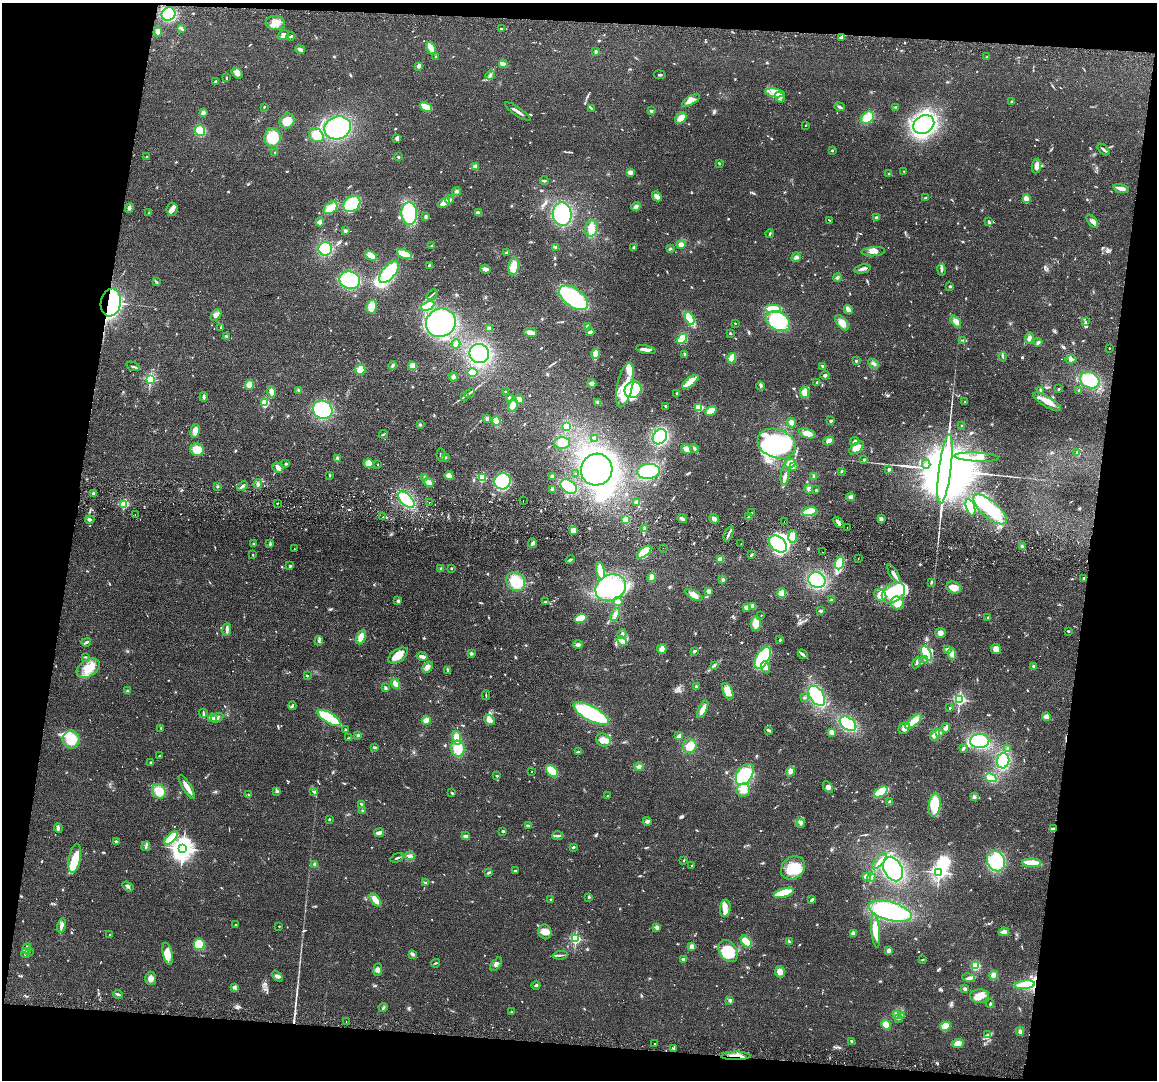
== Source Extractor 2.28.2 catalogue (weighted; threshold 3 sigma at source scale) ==
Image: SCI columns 9-4626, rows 166-4474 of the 4634 x 4751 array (HDU 1 of 3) = the unmasked area's bounding box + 8 px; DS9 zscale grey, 4 x 4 block average (1 PNG px = mean of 4 x 4 image px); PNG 1159 x 1082 px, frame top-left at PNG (2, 3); each listed source drawn as its Kron ellipse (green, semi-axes under 4 px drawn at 4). Shown black and unused: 17% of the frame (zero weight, under 2 of 3 exposures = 3% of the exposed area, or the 3 px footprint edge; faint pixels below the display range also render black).
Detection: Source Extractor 2.28.2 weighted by HDU 2 'WHT'. Background 0.122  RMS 0.0096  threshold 0.0434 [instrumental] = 3 sigma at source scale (4.5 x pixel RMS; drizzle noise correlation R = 1.50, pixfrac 1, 0.05/0.05 arcsec/px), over >= 5 px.
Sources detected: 968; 3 too faint to see at this stretch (4 x 4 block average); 23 inside a brighter object's white glare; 8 cosmic-ray / hot-pixel residue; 2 long thin detections or spike segments (spike, bleed or trail) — neither listed nor drawn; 13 coinciding with a brighter row at this scale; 60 inside a brighter listed object's ellipse — not listed separately; of the other 859, all 500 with FLUX_AUTO >= 4.68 (the completeness limit of this list) listed and drawn (359 fainter detections not listed), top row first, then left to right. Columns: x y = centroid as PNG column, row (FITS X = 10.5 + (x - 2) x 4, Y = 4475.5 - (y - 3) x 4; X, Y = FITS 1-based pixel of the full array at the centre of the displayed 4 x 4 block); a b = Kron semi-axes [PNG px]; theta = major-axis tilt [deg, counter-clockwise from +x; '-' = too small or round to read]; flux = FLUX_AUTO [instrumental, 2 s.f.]
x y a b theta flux
168 14 7 6 - 170
275 23 10 7 -4 53
182 28 4 2 - 7.7
501 29 3 2 - 8.5
158 32 4 4 - 21
283 35 6 4 37 20
291 36 4 2 - 8
841 37 4 2 - 11
431 48 7 3 -60 90
300 49 5 3 - 18
595 52 3 3 - 7.6
435 56 3 2 - 4.7
987 57 3 2 - 4.9
503 64 4 2 - 52
419 66 3 2 - 7.1
237 73 6 4 -39 36
490 75 5 2 - 9.5
660 75 5 2 - 6.7
226 78 3 2 - 5.1
216 81 4 2 - 7.4
775 93 10 3 -9 26
780 97 6 4 -58 21
691 100 10 3 30 46
1011 101 2 2 - 6.7
264 107 3 2 - 5.9
426 107 6 3 -27 100
840 107 5 3 - 11
896 107 3 2 - 5.9
592 109 3 2 - 6.8
651 111 3 3 - 8.7
518 112 15 2 -34 27
203 113 4 3 - 19
681 118 6 4 44 52
867 118 7 5 39 95
287 121 8 7 - 73
924 124 11 9 32 1300
805 125 2 2 - 5.9
338 128 13 11 19 480
200 131 5 5 - 110
316 135 8 6 -38 91
273 137 9 8 - 170
397 138 4 3 - 21
1103 149 7 2 -43 13
832 150 3 2 - 9.1
275 153 2 2 - 6.3
146 156 2 2 - 5.5
398 157 3 2 - 6.1
719 163 3 2 - 5
1036 166 7 4 84 27
475 167 3 3 - 43
904 171 2 2 - 9.8
630 172 4 3 - 24
889 173 2 2 - 11
544 181 4 2 - 7.6
1121 188 8 3 -13 41
457 191 4 3 - 13
657 196 5 4 - 25
926 198 3 2 - 8.3
1026 198 4 3 - 24
449 199 4 4 - 16
444 203 6 4 30 26
352 204 9 7 39 250
636 207 4 4 - 17
129 208 5 3 - 13
331 208 7 5 39 75
172 209 6 5 - 29
148 213 2 2 - 4.9
409 213 11 8 -86 350
478 213 3 2 - 26
562 214 11 9 -84 390
426 217 3 2 - 6.5
876 218 4 3 - 13
830 220 3 2 - 5.5
1092 221 8 4 -52 19
320 222 4 3 - 38
989 222 4 2 - 9.7
591 228 8 6 75 41
345 231 3 3 - 11
769 234 4 2 - 6.8
681 244 5 4 - 22
432 246 3 3 - 8.5
555 247 3 2 - 11
634 247 3 3 - 6.5
325 249 7 6 - 210
670 249 3 2 - 6.2
873 252 11 4 5 31
506 253 3 3 - 7.5
404 254 8 4 -23 91
371 256 6 4 -32 44
796 257 5 4 - 14
430 265 3 2 - 16
514 266 9 5 80 93
485 269 5 3 - 28
862 269 8 3 12 18
942 270 6 2 -81 11
389 272 13 6 51 280
837 277 4 3 - 9.8
350 280 10 8 -19 360
156 282 3 2 - 5.9
950 286 3 2 - 7.4
432 295 6 2 38 6.8
573 298 16 9 -36 470
111 303 14 10 80 980
428 306 7 4 25 91
372 307 7 5 75 70
773 309 8 3 0 110
848 310 5 2 - 44
216 315 6 4 50 29
690 318 6 3 -62 220
778 321 13 9 -27 360
956 321 6 4 -51 35
1085 322 3 2 - 8.2
441 323 15 14 - 650
735 323 2 2 - 5.7
842 323 9 5 -51 49
587 326 4 2 - 12
221 328 2 2 - 8.3
489 328 3 3 - 27
530 332 6 3 -10 41
590 332 4 3 - 15
730 333 2 2 - 5.9
226 336 3 2 - 4.8
1029 338 6 3 72 21
682 339 6 3 43 110
963 340 3 2 - 5.4
1038 342 4 3 - 11
456 344 5 2 - 25
1109 348 2 2 - 7.2
646 350 10 3 -12 34
479 354 10 9 - 440
596 354 5 3 - 74
684 354 2 2 - 6.5
1003 357 5 2 - 7.9
732 358 5 3 - 91
1071 359 5 3 - 15
856 361 2 2 - 30
874 364 6 2 -31 12
392 365 4 3 - 10
133 366 7 2 -20 7.7
412 366 4 4 - 37
823 366 4 3 - 9.8
360 370 5 5 - 62
472 372 5 3 - 48
825 375 4 3 - 11
453 377 4 4 - 15
150 379 2 2 - 780
1090 380 10 8 -27 200
690 382 10 3 38 130
817 382 3 2 - 6.8
592 383 4 3 - 25
249 385 5 4 - 44
625 385 23 7 78 160
761 386 4 2 - 16
1059 389 2 2 - 6.2
299 390 3 3 - 8.9
633 390 9 8 - 290
1041 390 4 3 - 8.8
1079 390 3 2 - 5.4
272 392 6 4 -76 34
505 392 3 2 - 5.6
805 392 5 4 - 36
469 393 5 2 - 9.3
677 393 2 2 - 42
465 396 4 2 - 6.5
204 397 5 3 - 10
509 398 3 2 - 7.2
519 399 5 4 - 22
598 402 4 3 - 7.9
965 402 2 2 - 17
1047 402 15 5 -31 67
265 403 3 2 - 260
513 405 7 5 78 37
666 406 2 2 - 5.1
699 407 2 2 - 450
323 410 10 9 - 390
711 411 6 4 30 42
487 419 3 3 - 25
496 421 4 4 - 61
831 421 3 3 - 5.8
792 423 5 4 - 26
420 425 3 2 - 6.7
566 426 2 2 - 360
961 426 2 2 - 20
195 431 7 4 77 44
807 433 8 4 -19 52
384 434 5 2 - 5.2
660 437 8 6 51 340
595 438 2 2 - 31
829 441 5 4 - 24
854 441 4 2 - 16
562 443 8 5 -1 59
777 444 20 14 -19 740
694 448 4 3 - 9.6
856 448 8 4 37 94
686 449 5 4 - 35
197 450 7 6 - 91
1077 452 3 3 - 13
441 455 7 2 -81 11
445 457 3 3 - 6.2
977 457 22 4 -3 60
338 458 4 3 - 8.6
864 460 3 2 - 10
369 463 5 4 - 45
790 463 5 4 - 50
286 464 3 3 - 6.6
378 464 2 2 - 5.8
926 464 4 2 - 8.5
793 467 3 2 - 7.7
278 468 6 4 -36 20
889 469 3 3 - 7.8
945 469 35 6 82 160000
597 470 16 15 - 860
648 471 11 7 6 340
841 471 3 2 - 5.2
576 473 2 2 - 7.3
329 475 3 2 - 6.9
449 476 4 3 - 41
552 476 4 3 - 11
785 476 9 3 82 20
814 476 4 3 - 10
425 477 4 3 - 9.6
482 478 2 2 - 410
502 481 8 8 - 290
428 482 5 3 - 26
258 484 5 3 - 13
242 486 6 2 41 12
217 487 2 2 - 21
569 487 9 6 -35 230
553 489 4 3 - 23
809 489 4 3 - 20
816 490 2 2 - 10
93 493 2 2 - 55
851 497 4 3 - 23
406 500 10 5 -44 340
523 500 2 2 - 7
429 502 2 2 - 4.7
637 502 3 3 - 31
277 503 2 2 - 5
124 504 2 2 - 340
970 507 8 4 -73 170
990 509 20 8 -40 350
810 512 7 4 14 160
751 513 3 2 - 4.8
135 515 2 2 - 10
383 517 2 2 - 5.9
749 517 3 2 - 7.7
682 519 5 3 - 13
714 519 5 3 - 21
881 519 4 3 - 19
90 520 4 2 - 7.8
626 520 3 3 - 61
784 521 2 2 - 5.6
838 522 6 2 -54 27
847 528 2 2 - 7.8
644 529 3 2 - 9.6
573 531 3 3 - 43
728 534 8 2 68 19
793 536 6 4 82 53
532 543 4 3 - 14
254 544 3 2 - 5.2
270 544 3 3 - 8.4
741 544 2 2 - 4.8
778 544 10 7 -40 450
1022 547 3 3 - 11
663 548 2 2 - 6.4
294 549 2 2 - 6.4
644 552 8 4 40 150
822 552 2 2 - 19
253 555 3 2 - 5.1
751 555 3 2 - 10
720 559 4 3 - 19
858 559 2 2 - 4.8
570 560 4 2 - 9.6
839 563 6 3 71 180
290 566 2 2 - 8.7
451 568 3 2 - 4.9
441 569 3 2 - 6.2
600 571 9 3 -80 81
894 574 10 3 -61 34
652 577 5 3 - 35
1084 578 3 2 - 8.2
723 580 4 3 - 10
817 580 9 7 -32 400
516 582 10 8 -45 160
931 582 4 2 - 8.2
611 588 16 13 29 580
954 588 7 5 -25 64
709 591 4 3 - 16
782 593 5 4 - 43
893 593 12 9 35 180
694 595 9 4 -28 45
880 595 6 5 - 38
831 600 3 2 - 12
398 601 3 3 - 10
618 601 5 3 - 26
545 602 3 3 - 6.3
897 603 7 6 - 68
753 606 3 2 - 43
746 608 4 3 - 14
820 611 3 3 - 9.2
615 615 7 3 70 22
761 615 2 2 - 8.8
580 618 6 4 16 110
988 618 2 2 - 40
756 623 7 5 87 58
227 630 6 4 85 17
1069 631 3 2 - 5.4
941 633 5 4 - 21
622 634 5 3 - 13
361 637 7 4 66 62
780 639 3 2 - 5.7
319 641 5 3 - 10
622 641 5 3 - 20
86 642 5 2 - 8.9
578 645 5 3 - 16
662 649 5 4 - 40
947 649 4 3 - 15
996 649 5 5 - 51
695 651 3 2 - 12
926 653 8 4 -63 250
471 654 3 2 - 9.7
803 654 5 2 - 11
952 654 6 4 -85 28
398 656 11 6 34 77
422 656 6 2 -12 23
85 657 3 2 - 5.1
763 658 12 6 58 380
925 659 3 2 - 8.1
916 663 6 2 60 10
715 665 3 2 - 5.5
1033 666 3 3 - 7.4
428 667 6 4 58 24
766 667 6 4 -67 24
88 668 12 8 33 100
448 670 3 2 - 10
307 676 3 2 - 6.8
396 684 5 3 - 38
696 687 2 2 - 45
386 688 3 2 - 11
127 691 3 2 - 6.3
728 691 9 5 -67 72
486 695 5 2 - 5.8
817 696 11 6 -56 360
804 697 2 2 - 4.9
959 700 2 2 - 1100
292 706 4 2 - 9.3
950 708 2 2 - 4.7
703 709 9 3 64 55
203 713 4 2 - 10
591 714 20 7 -28 430
1046 717 4 4 - 30
212 718 4 3 - 21
217 718 7 4 25 16
329 718 13 5 -31 340
426 720 4 3 - 43
489 720 6 3 -36 30
913 721 10 4 40 88
848 724 9 6 -34 260
161 728 3 2 - 6.3
904 728 6 5 - 41
946 728 5 3 - 20
345 730 3 2 - 6.3
768 730 4 3 - 9.4
832 732 4 3 - 26
940 733 3 2 - 5.3
935 734 6 4 65 38
358 735 4 3 - 7.5
679 736 4 3 - 19
349 738 4 2 - 5.7
457 738 7 4 -76 63
71 740 9 8 - 140
603 740 7 6 - 50
980 741 9 7 3 320
690 746 7 6 - 91
374 747 2 2 - 14
964 748 4 3 - 8.2
458 749 8 7 - 120
1008 749 3 2 - 7.2
578 752 4 2 - 16
159 756 2 2 - 6.3
1003 761 8 6 77 260
151 763 3 3 - 7.9
639 767 4 3 - 18
532 771 2 2 - 4.9
552 771 7 4 -45 160
790 772 5 4 - 21
745 774 12 7 56 460
497 776 2 2 - 5.3
991 778 5 4 - 110
187 787 14 3 -58 53
828 787 6 3 -60 16
743 790 7 6 - 49
159 791 7 6 - 68
277 791 3 3 - 7.6
314 792 3 2 - 7
881 792 8 4 32 160
452 793 2 2 - 8.3
249 795 2 2 - 7.4
607 796 2 2 - 5.7
974 797 3 3 - 15
890 802 3 2 - 18
361 804 2 2 - 7.8
935 805 12 6 81 150
362 811 2 2 - 7.4
329 819 2 2 - 21
647 821 4 4 - 13
801 824 4 2 - 11
528 825 3 2 - 6.3
58 828 4 3 - 12
1053 828 3 2 - 8.9
503 831 4 2 - 7.8
379 833 5 2 - 36
466 836 4 3 - 14
558 836 6 2 2 12
171 838 8 4 45 160
116 841 2 2 - 6.9
146 846 5 3 - 11
573 847 3 2 - 7.3
183 848 4 3 - 5500
410 856 5 3 - 18
75 858 14 6 79 160
397 858 7 2 19 10
684 860 3 2 - 5.1
879 861 10 3 50 26
996 861 10 8 -63 260
1032 863 9 3 -2 140
315 864 3 3 - 9.6
691 866 3 2 - 4.7
793 868 13 11 44 210
893 869 13 9 -63 540
515 871 3 2 - 5.4
488 872 3 2 - 6.8
939 872 2 2 - 2200
866 877 3 3 - 18
871 878 4 2 - 6.3
425 882 4 2 - 6.9
128 886 6 3 -34 13
784 893 10 4 17 170
589 897 3 2 - 5.6
812 899 4 2 - 9.9
375 900 7 3 -50 54
551 900 2 2 - 32
725 908 9 5 83 39
890 911 22 9 -15 500
61 925 7 3 76 26
235 925 2 2 - 5
279 926 2 2 - 5.8
657 928 4 3 - 13
876 931 17 4 -85 120
545 932 7 6 - 47
1004 932 5 4 - 29
853 933 3 2 - 7.2
110 935 2 2 - 6.2
575 939 2 2 - 900
789 941 4 2 - 7
746 942 7 4 -48 73
199 944 6 5 - 140
692 947 2 2 - 190
27 948 5 3 - 16
728 951 12 8 -55 180
889 951 3 2 - 28
29 952 2 2 - 5.4
25 953 5 3 - 55
168 954 11 5 -77 55
412 954 4 2 - 8.5
560 955 8 2 7 11
683 960 2 2 - 65
922 960 3 2 - 4.8
435 963 4 2 - 6.4
496 964 8 3 53 18
976 966 4 4 - 82
378 970 6 3 82 18
780 972 6 5 - 33
994 975 4 4 - 25
277 976 6 4 -49 16
151 978 7 5 -85 26
969 978 6 3 -13 16
536 985 4 2 - 9.3
1025 985 10 4 6 160
235 987 3 2 - 8.6
965 989 2 2 - 86
118 994 5 2 - 12
979 996 9 6 3 54
730 1000 2 2 - 78
990 1004 4 2 - 6.6
383 1008 4 3 - 7.7
511 1012 2 2 - 8.2
897 1014 3 2 - 7.7
902 1016 3 2 - 7.2
899 1018 2 2 - 5.7
346 1021 2 2 - 4.7
886 1025 5 4 - 69
945 1026 5 4 - 71
1020 1031 4 3 - 12
988 1035 3 3 - 9.5
851 1041 4 3 - 9.2
655 1044 2 2 - 9.8
958 1044 6 4 3 42
674 1049 3 2 - 8.3
736 1056 14 2 0 38
Overlapping masked pixels (flux is a lower limit): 3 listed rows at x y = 111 303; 1053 828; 736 1056
Diffuse or blended objects may show on this block-average render without a row.